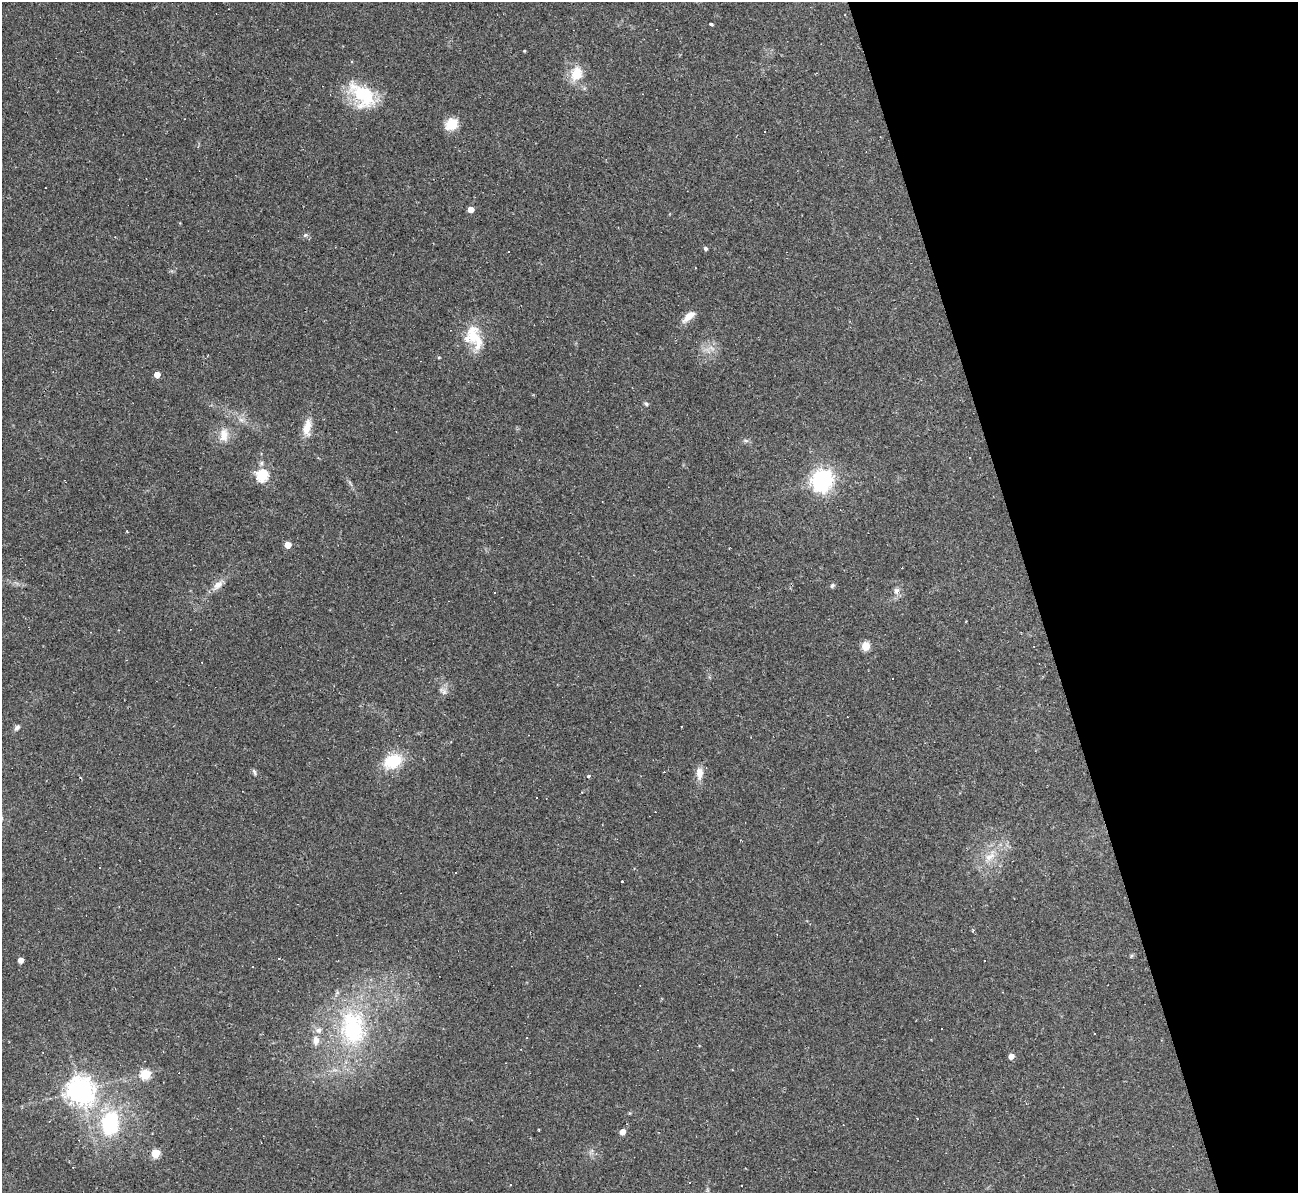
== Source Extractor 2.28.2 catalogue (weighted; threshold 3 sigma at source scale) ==
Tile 12 of 4 x 4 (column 4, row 3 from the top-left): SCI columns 3887-5182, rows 1332-2522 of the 5182 x 5165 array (HDU 1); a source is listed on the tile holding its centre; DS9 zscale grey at full resolution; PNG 1300 x 1195 px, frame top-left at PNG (2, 2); no overlay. Shown black and unused: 20% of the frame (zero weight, under 2 of 3 exposures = <1% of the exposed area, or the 3 px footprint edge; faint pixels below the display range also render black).
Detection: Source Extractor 2.28.2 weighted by HDU 2 'WHT'; one run over the whole footprint, this tile lists its part. Background 0.11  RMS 0.0065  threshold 0.0293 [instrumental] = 3 sigma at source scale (4.5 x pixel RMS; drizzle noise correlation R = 1.50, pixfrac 1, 0.05/0.05 arcsec/px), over >= 5 px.
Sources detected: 69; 1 inside a brighter object's white glare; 17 cosmic-ray / hot-pixel residue — not listed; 2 inside a brighter listed object's ellipse — not listed separately; the other 49 listed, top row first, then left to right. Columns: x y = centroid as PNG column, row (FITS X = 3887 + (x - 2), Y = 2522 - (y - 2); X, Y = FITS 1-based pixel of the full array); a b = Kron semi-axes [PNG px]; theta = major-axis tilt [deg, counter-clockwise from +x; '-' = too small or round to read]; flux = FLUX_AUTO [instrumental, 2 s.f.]
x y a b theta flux
711 24 4 3 - 2
524 51 4 3 - 0.52
576 73 21 16 68 12
363 95 37 22 -44 34
452 124 15 12 40 11
471 209 4 4 - 7.7
305 235 7 5 23 1.3
705 248 5 5 - 1.2
508 251 3 3 - 1.3
689 316 19 8 41 6.1
473 337 29 18 -78 20
157 375 4 4 - 7.4
646 404 7 4 -38 1.2
241 420 8 6 -43 2.3
307 427 23 10 81 8.8
224 435 19 12 85 8.2
746 441 7 4 -19 1.2
970 457 3 2 - 0.57
262 475 6 5 - 68
820 482 6 6 - 230
288 545 5 5 - 11
218 585 16 9 41 5.1
832 586 7 5 57 1.2
896 591 9 8 - 3
494 593 3 2 - 0.43
866 646 5 5 - 27
443 691 13 6 -47 2.6
847 717 2 2 - 0.35
17 728 8 6 45 1.9
393 761 18 13 24 24
254 772 10 4 -72 1.2
699 773 18 9 -89 5.7
588 776 3 3 - 2.9
537 798 3 3 - 1.2
989 857 18 8 29 7.5
622 882 3 3 - 9.1
1131 956 6 4 71 0.85
21 960 4 4 - 4.9
252 967 2 2 - 0.5
352 1028 54 35 -81 78
316 1040 12 8 87 4.5
1011 1056 5 4 - 4.5
145 1074 5 5 - 39
80 1090 9 9 - 630
110 1123 37 26 80 52
622 1132 4 4 - 6.2
155 1153 5 5 - 23
689 1182 3 2 - 0.77
510 1184 3 3 - 1.1